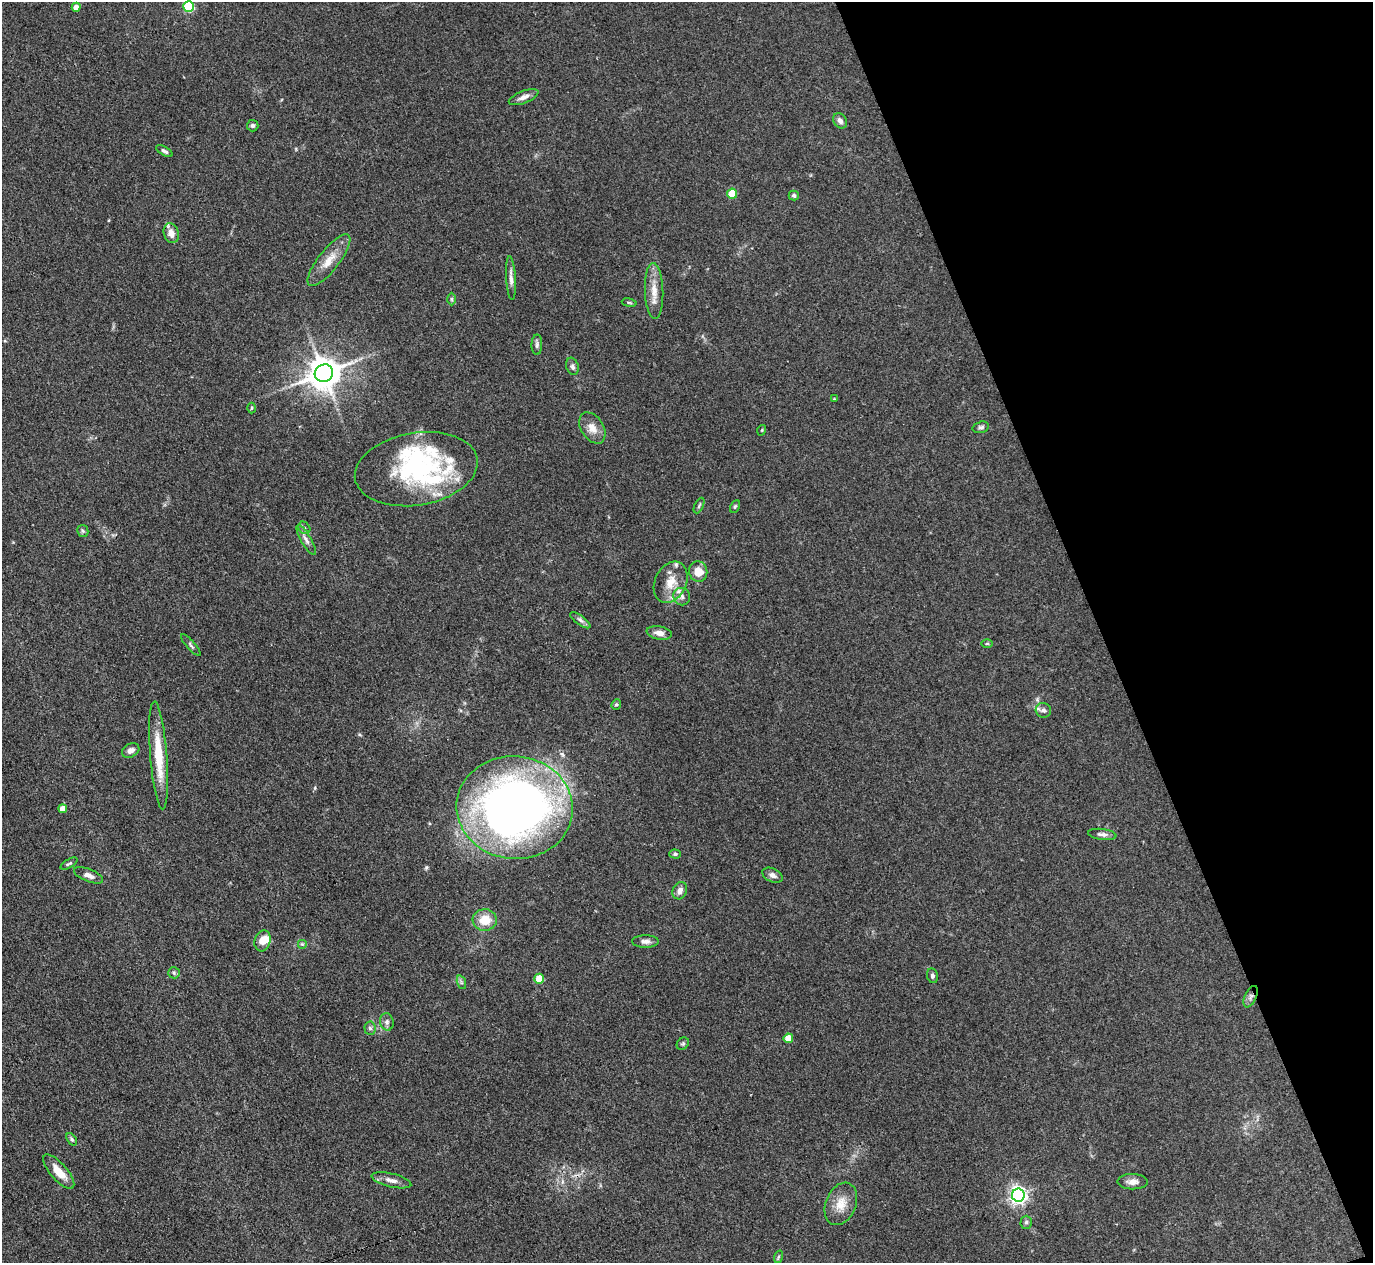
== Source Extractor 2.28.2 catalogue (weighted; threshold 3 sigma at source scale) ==
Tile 12 of 4 x 4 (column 4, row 3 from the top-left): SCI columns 4116-5486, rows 1541-2801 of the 5489 x 5476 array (HDU 1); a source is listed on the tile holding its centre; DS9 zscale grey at full resolution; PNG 1375 x 1265 px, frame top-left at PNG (2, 2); each listed source drawn as its Kron ellipse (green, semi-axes under 4 px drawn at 4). Shown black and unused: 20% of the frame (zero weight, under 3 of 4 exposures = <1% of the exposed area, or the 3 px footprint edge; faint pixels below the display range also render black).
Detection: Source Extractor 2.28.2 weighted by HDU 2 'WHT'; one run over the whole footprint, this tile lists its part. Background 0.114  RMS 0.0067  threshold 0.03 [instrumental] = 3 sigma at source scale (4.5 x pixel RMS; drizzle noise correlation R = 1.50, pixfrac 1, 0.05/0.05 arcsec/px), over >= 5 px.
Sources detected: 75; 1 inside a brighter object's white glare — neither listed nor drawn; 6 inside a brighter listed object's ellipse — not listed separately; the other 68 listed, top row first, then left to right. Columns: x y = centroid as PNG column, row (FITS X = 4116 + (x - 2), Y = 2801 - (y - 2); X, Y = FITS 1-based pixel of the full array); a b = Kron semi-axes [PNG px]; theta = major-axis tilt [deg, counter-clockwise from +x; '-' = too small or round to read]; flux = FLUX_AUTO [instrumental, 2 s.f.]
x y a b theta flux
76 7 4 4 - 5
189 7 5 5 - 52
524 97 16 6 21 3.6
840 121 8 6 -58 2.7
253 126 6 5 - 1.9
164 151 9 4 -29 1.7
732 194 5 5 - 20
794 195 5 5 - 1.6
171 233 10 7 -70 5.7
329 260 32 10 52 11
511 278 22 5 -86 3.7
654 291 28 9 -88 9.1
452 299 6 4 -89 1
629 303 7 3 -9 0.88
537 345 10 5 89 1.8
573 366 9 6 -72 2
324 373 9 8 - 1300
834 399 3 3 - 0.5
252 408 5 3 - 0.71
981 427 8 5 15 1.7
592 428 17 11 -58 7.1
762 430 5 3 - 0.62
416 469 62 36 9 93
699 506 8 3 63 0.97
735 506 6 4 62 1
304 528 7 5 -47 1.5
83 531 6 5 - 1.2
306 540 17 5 -60 3.3
698 572 10 9 - 9.1
671 582 21 15 65 12
682 597 9 8 - 3
580 620 12 4 -36 2
659 633 12 6 -10 3.9
987 644 6 4 0 0.78
191 645 14 3 -49 1.5
616 704 5 4 - 0.9
1043 710 8 7 - 2.2
131 750 9 6 28 3.3
159 755 54 8 -85 24
515 808 58 51 -6 490
63 809 4 4 - 6.2
1102 834 14 5 -7 2.6
675 854 6 4 -1 1.1
69 864 9 3 31 1.1
88 875 15 6 -22 3.6
773 875 11 6 -25 3.2
680 891 9 7 65 3.6
485 920 12 11 - 12
263 941 10 8 75 6.3
645 941 13 6 1 3
302 944 5 5 - 0.87
174 973 6 5 - 1.3
932 976 7 5 -78 1.8
539 979 5 5 - 17
461 982 7 4 -72 1.3
1251 997 11 6 66 2.5
387 1022 9 6 -81 2.2
370 1028 6 5 - 1.6
788 1038 5 5 - 10
683 1044 7 5 43 1.1
72 1139 7 4 -53 1.2
59 1172 21 8 -49 8.9
391 1180 20 6 -13 4.5
1132 1182 15 7 -1 4.4
1018 1195 6 6 - 270
841 1204 22 15 67 11
1026 1222 6 5 - 1.5
778 1257 6 4 71 0.86
Overlapping masked pixels (flux is a lower limit): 1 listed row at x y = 1251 997
Isophote crosses this tile's border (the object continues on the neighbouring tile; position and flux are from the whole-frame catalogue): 1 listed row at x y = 189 7